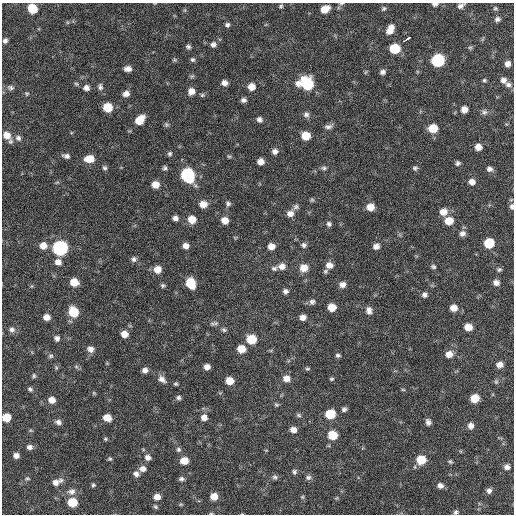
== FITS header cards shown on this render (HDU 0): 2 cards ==
NAXIS1  =                  512 / Axis length
NAXIS2  =                  512 / Axis length

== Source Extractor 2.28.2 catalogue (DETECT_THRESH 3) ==
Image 512 x 512 px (HDU 0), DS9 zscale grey, 1 PNG px = 1 image px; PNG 516 x 516 px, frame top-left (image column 1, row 512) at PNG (2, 3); no overlay
Background 60.6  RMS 8.5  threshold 25.4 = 3 sigma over >= 5 px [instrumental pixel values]
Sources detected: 188; all 188 listed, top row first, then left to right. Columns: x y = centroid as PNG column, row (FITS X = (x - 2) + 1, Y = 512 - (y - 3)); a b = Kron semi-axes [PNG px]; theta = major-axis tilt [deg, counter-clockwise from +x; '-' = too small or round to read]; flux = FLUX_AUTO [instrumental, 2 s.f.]
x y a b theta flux
341 3 6 3 8 730
435 4 7 4 4 1700
281 6 5 4 - 930
461 6 8 5 22 2000
495 8 6 4 -13 850
32 9 8 7 - 15000
325 9 8 6 29 7000
384 9 6 5 - 990
185 10 6 4 71 720
497 19 7 6 - 1800
227 25 6 5 - 1400
391 27 8 6 16 3300
389 31 9 7 12 3500
407 39 8 3 33 11000
5 41 6 5 - 1800
213 44 8 8 - 2200
188 47 6 5 - 1300
470 48 6 5 - 880
395 49 7 7 - 20000
192 60 6 5 - 1100
438 60 8 7 - 62000
507 64 6 6 - 2900
128 69 8 6 0 2900
383 72 6 5 - 1900
192 76 7 4 44 880
484 80 5 4 - 840
503 80 7 7 - 2600
224 83 7 6 - 3100
76 84 7 5 -22 950
307 84 11 9 -17 41000
508 85 9 6 -12 2100
100 87 9 7 -84 1900
251 87 7 7 - 5800
11 88 9 7 -15 1900
86 88 7 7 - 2500
191 91 8 7 - 4200
27 94 6 5 - 910
126 94 8 7 - 2900
202 95 7 5 3 980
243 100 6 5 - 1700
108 107 7 6 - 16000
464 109 7 6 - 3600
484 112 8 7 - 1700
306 114 7 7 - 1900
140 120 9 6 45 10000
259 120 7 6 - 2000
166 125 7 6 - 990
328 126 11 6 11 2100
433 128 7 7 - 11000
7 135 10 8 -44 5900
306 136 7 6 - 11000
18 138 9 7 -41 2100
478 147 6 6 - 4200
275 151 7 7 - 2300
170 154 6 5 - 1100
66 156 9 6 -8 2000
229 156 6 4 -1 710
90 159 9 7 3 8200
261 162 6 6 - 3800
458 163 6 5 - 1400
104 168 6 6 - 1200
165 168 6 6 - 1200
324 168 7 6 - 1300
415 168 6 6 - 1200
489 169 7 6 - 2000
187 175 8 7 - 79000
57 182 6 4 19 690
472 182 7 6 - 3000
155 185 7 6 - 6400
312 200 6 5 - 770
228 203 7 6 - 1400
203 204 7 7 - 5400
512 206 7 6 - 1900
296 207 8 7 - 1600
370 207 7 6 - 6100
443 212 8 8 - 5200
290 214 8 8 - 3500
175 218 6 5 - 2300
192 219 7 7 - 7100
225 220 7 6 - 5000
449 221 8 7 - 8400
329 224 7 6 - 1500
462 233 7 7 - 2500
489 243 7 7 - 21000
43 245 8 7 - 5500
304 245 6 6 - 1700
186 246 7 6 - 3100
271 246 7 6 - 4400
376 246 7 6 - 2900
60 248 8 7 - 130000
134 259 7 6 - 1700
58 262 8 7 - 3400
329 265 7 7 - 4000
282 266 9 8 - 3800
433 267 6 5 - 1100
274 268 8 6 0 1600
304 268 8 8 - 6900
157 269 7 7 - 5700
499 270 7 5 6 1200
325 271 6 6 - 1100
74 282 7 6 - 9000
191 283 8 7 - 17000
496 283 7 6 - 2700
163 285 6 6 - 1000
342 285 7 6 - 3000
285 291 6 6 - 1800
424 295 6 6 - 1900
312 302 8 7 - 1900
332 307 6 6 - 7900
453 308 7 6 - 5000
369 310 9 6 -85 2700
73 312 8 7 - 19000
47 317 6 6 - 4400
303 317 7 6 - 3100
216 323 8 7 - 1600
468 327 6 6 - 7500
12 329 8 7 - 2100
224 330 7 6 - 1200
124 334 7 6 - 5200
57 338 6 6 - 2100
251 339 7 7 - 16000
90 349 8 7 - 3200
241 349 7 6 - 8200
449 354 8 7 - 4700
338 355 6 5 - 1200
51 356 7 6 - 1200
500 365 6 6 - 3600
56 367 6 4 -79 830
76 367 7 4 -1 1000
207 367 5 5 - 3100
307 369 6 5 - 830
145 370 6 6 - 2400
34 376 7 5 -78 960
286 378 8 7 - 4100
162 379 12 8 -40 3200
332 379 5 4 - 810
229 381 6 6 - 8400
496 382 7 5 -90 990
176 384 5 4 - 840
30 389 6 5 - 1200
403 390 5 3 - 600
94 393 6 4 -46 670
178 398 6 6 - 1400
475 398 7 6 - 11000
52 400 7 6 - 4700
276 405 6 5 - 910
344 409 5 5 - 1600
330 414 7 7 - 18000
299 415 7 5 -28 1000
6 417 6 6 - 11000
204 417 7 7 - 3600
107 418 7 6 - 6300
58 422 7 6 - 2200
428 422 7 5 -71 2000
471 426 7 6 - 2900
293 430 7 6 - 3400
333 435 7 6 - 15000
105 439 5 4 - 730
29 447 7 6 - 2200
178 449 6 6 - 1300
16 455 6 5 - 2800
148 457 7 7 - 2600
110 459 6 5 - 870
421 460 7 7 - 16000
184 461 7 6 - 7100
450 461 6 5 - 900
507 467 6 6 - 2300
143 469 8 7 - 3000
294 472 7 5 82 1300
136 474 7 6 - 2400
275 477 8 6 -5 1400
308 477 8 6 15 1700
27 478 7 5 9 890
181 479 7 5 -1 1400
61 480 7 6 - 1600
55 482 9 7 26 3100
93 485 5 5 - 900
440 485 7 6 - 2500
72 491 10 8 3 3100
489 491 6 6 - 2100
214 496 6 6 - 6700
157 497 7 6 - 4400
302 497 5 5 - 720
72 502 7 6 - 15000
181 504 6 3 18 610
155 507 7 4 -44 930
456 512 5 5 - 1200
211 513 5 3 - 580
At the frame edge (FLAGS 8, measured only in part): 7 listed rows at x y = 341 3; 435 4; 32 9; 512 206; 6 417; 456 512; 211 513